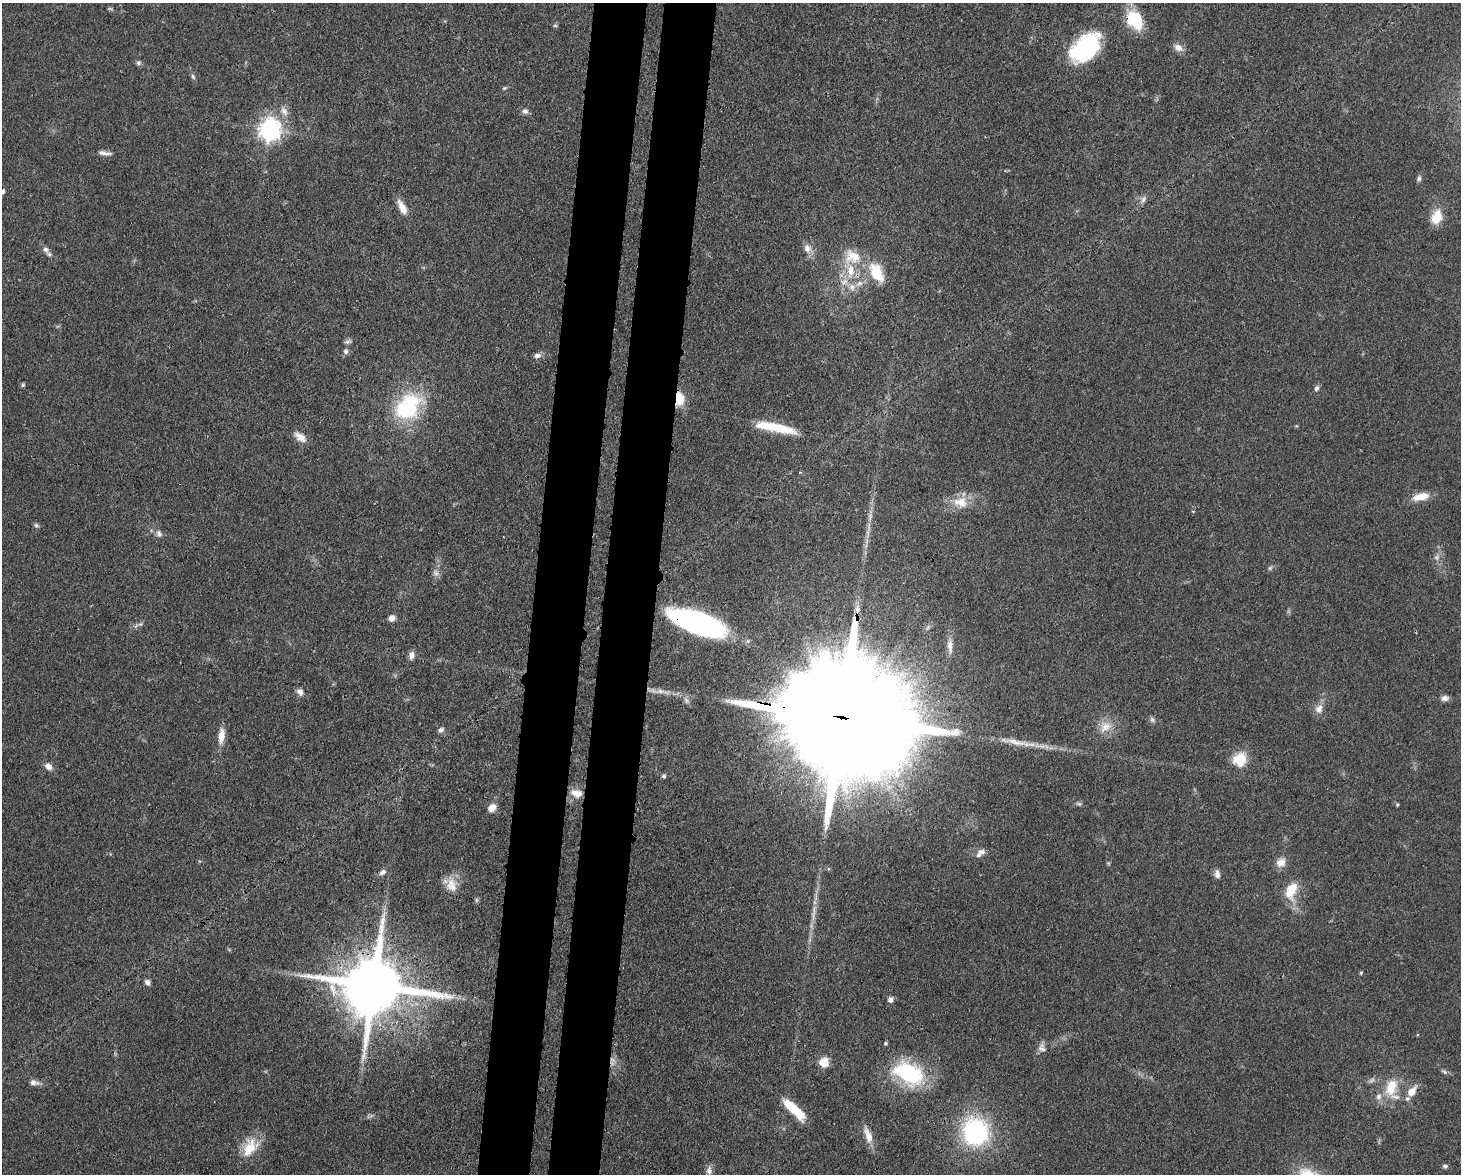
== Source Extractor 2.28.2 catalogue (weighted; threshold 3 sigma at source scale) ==
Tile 8 of 3 x 4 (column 2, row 3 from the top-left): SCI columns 1760-3218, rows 1250-2421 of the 4863 x 4839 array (HDU 1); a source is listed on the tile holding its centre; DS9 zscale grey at full resolution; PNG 1463 x 1176 px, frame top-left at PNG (2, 3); no overlay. Shown black and unused: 7% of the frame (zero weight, under 3 of 4 exposures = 9% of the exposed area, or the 3 px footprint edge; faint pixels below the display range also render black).
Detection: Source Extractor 2.28.2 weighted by HDU 2 'WHT'; one run over the whole footprint, this tile lists its part. Background 0.0929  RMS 0.0046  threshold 0.0207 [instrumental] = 3 sigma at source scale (4.5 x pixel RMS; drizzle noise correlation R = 1.50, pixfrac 1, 0.05/0.05 arcsec/px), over >= 5 px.
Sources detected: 97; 2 too faint to see at this stretch — not listed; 8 inside a brighter listed object's ellipse — not listed separately; the other 87 listed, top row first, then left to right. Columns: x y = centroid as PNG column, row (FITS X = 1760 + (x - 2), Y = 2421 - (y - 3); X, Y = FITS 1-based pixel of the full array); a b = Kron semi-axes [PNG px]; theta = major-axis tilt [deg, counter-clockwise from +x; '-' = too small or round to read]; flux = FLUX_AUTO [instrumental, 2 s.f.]
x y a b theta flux
1134 20 22 15 -58 19
555 25 6 4 -1 0.62
1085 47 39 23 44 43
1178 47 12 9 -30 3.2
138 63 7 6 - 1
193 77 9 4 -64 0.96
504 88 5 5 - 0.59
284 111 14 8 -59 3.1
525 111 7 7 - 1.6
269 130 8 7 - 290
104 153 19 5 -6 2.3
1419 178 8 5 76 1.2
2 191 5 4 - 1.4
1143 199 11 7 63 1.9
402 207 20 8 -64 4.9
1437 217 19 13 72 8.3
807 248 11 10 - 3.4
45 249 8 7 - 1.7
852 257 25 21 -18 14
877 273 29 16 -59 14
844 282 13 9 32 4.1
852 287 10 9 - 3.2
348 342 9 6 19 1.2
346 351 7 6 - 1.4
537 355 10 6 3 1.9
23 385 6 4 69 0.64
1316 388 7 6 - 1.3
679 398 12 8 -82 13
407 407 27 19 49 45
778 428 42 10 -14 16
300 437 16 9 -38 4.4
1421 497 21 9 12 6.6
960 502 22 15 -8 8.6
870 516 17 4 78 2.6
36 525 7 5 -26 0.88
159 534 10 8 -69 2
1437 557 8 7 - 1.6
1270 568 6 5 - 0.86
436 573 8 5 -30 1.5
857 609 12 7 -89 2.6
392 618 7 6 - 3.1
698 622 42 15 -20 150
140 624 7 4 32 1
950 646 20 7 -87 3.4
411 655 10 7 80 2.2
300 692 9 7 -54 2.2
1445 698 9 6 4 2.1
1319 709 13 9 70 3.6
838 717 84 24 -11 40000
1152 720 9 5 -63 1.1
1105 727 19 12 44 6.4
441 730 8 7 - 1.4
221 736 21 8 84 4.9
1240 759 18 17 - 9.6
48 766 11 8 -42 2.6
664 776 5 5 - 0.96
577 793 15 10 -10 4.9
1079 804 7 5 -11 0.94
1397 805 5 4 - 0.62
492 808 9 7 47 4.2
982 852 10 8 -10 2.2
1108 863 6 3 -18 0.51
1281 863 13 11 31 3.9
382 872 9 6 40 1.9
1217 874 10 7 -83 2
451 885 21 13 -77 6.7
1291 890 24 13 66 10
813 915 19 3 84 2.9
1361 973 5 4 - 0.51
147 982 7 6 - 1.6
374 985 19 16 -6 4500
890 1000 7 6 - 1.7
886 1043 5 4 - 0.59
1042 1048 13 9 -79 2.5
824 1062 10 10 - 6.3
1444 1072 10 4 -23 1.1
909 1073 30 19 -26 45
1372 1080 9 4 36 1.2
34 1082 14 7 -6 2.3
1391 1087 25 15 74 12
1412 1091 14 8 49 5.7
794 1109 30 9 -44 13
975 1132 23 22 - 64
868 1136 22 9 -70 5.6
249 1148 27 16 68 11
1445 1166 7 5 -15 0.95
709 1170 13 7 85 2.4
Overlapping masked pixels (flux is a lower limit): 5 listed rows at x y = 1134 20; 679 398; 698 622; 838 717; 374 985
Isophote crosses this tile's border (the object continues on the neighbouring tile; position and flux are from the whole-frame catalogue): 1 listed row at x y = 2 191